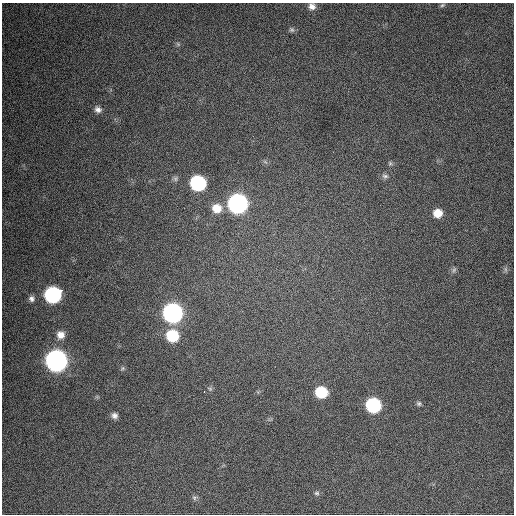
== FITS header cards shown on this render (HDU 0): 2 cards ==
NAXIS1  =                  512 / Axis length
NAXIS2  =                  512 / Axis length

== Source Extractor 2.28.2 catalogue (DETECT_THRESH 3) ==
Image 512 x 512 px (HDU 0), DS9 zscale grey, 1 PNG px = 1 image px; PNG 516 x 516 px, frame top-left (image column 1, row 512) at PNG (2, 3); no overlay
Background 326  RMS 19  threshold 55.6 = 3 sigma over >= 5 px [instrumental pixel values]
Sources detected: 30; all 30 listed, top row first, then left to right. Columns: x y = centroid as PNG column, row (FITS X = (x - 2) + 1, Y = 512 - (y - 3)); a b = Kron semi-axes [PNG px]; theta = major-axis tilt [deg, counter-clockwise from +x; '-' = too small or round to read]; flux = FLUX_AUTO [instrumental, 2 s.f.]
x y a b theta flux
442 5 7 5 27 2200
312 6 9 8 - 6800
292 30 8 6 -42 2900
178 44 7 4 -46 2100
98 109 9 7 -23 5900
265 162 8 4 -37 2300
390 163 7 5 -45 2300
385 176 9 6 -18 4000
175 179 8 6 -89 3000
198 183 10 9 - 180000
237 204 10 10 - 530000
217 208 12 11 - 19000
438 213 9 8 - 16000
505 269 7 4 -71 2300
454 270 9 5 69 3000
53 295 10 9 - 250000
32 299 7 7 - 4600
173 313 10 10 - 560000
61 335 10 9 - 10000
172 336 10 9 - 56000
56 361 10 10 - 900000
122 368 7 5 59 2000
210 389 7 5 -18 2300
204 392 2 2 - 2300
321 392 9 8 - 53000
419 403 7 6 - 2800
373 405 9 9 - 150000
114 416 8 7 - 5100
317 493 7 5 0 2600
194 498 7 6 - 2800
At the frame edge (FLAGS 8, measured only in part): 1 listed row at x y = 312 6